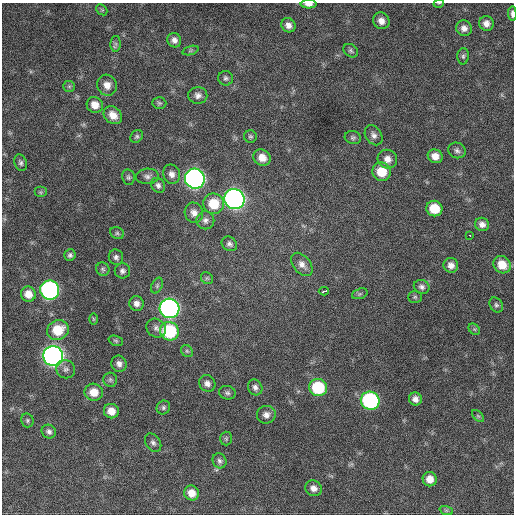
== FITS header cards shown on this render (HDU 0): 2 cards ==
NAXIS1  =                  512 / Axis length
NAXIS2  =                  512 / Axis length

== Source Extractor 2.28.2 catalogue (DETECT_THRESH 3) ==
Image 512 x 512 px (HDU 0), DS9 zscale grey, 1 PNG px = 1 image px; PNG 516 x 516 px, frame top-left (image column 1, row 512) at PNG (2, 3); each listed source drawn as its Kron ellipse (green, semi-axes under 4 px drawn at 4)
Background 810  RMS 23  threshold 67.6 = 3 sigma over >= 5 px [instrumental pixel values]
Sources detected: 94; all 94 listed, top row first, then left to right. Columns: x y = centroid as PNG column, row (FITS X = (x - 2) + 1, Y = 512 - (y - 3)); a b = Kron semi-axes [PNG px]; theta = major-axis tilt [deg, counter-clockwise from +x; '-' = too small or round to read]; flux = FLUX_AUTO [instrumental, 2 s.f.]
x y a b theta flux
439 3 5 3 - 1200
309 4 8 4 -1 7600
102 10 6 4 -43 2000
512 14 7 3 -87 4600
381 21 8 8 - 11000
486 23 7 7 - 9300
288 25 7 6 - 8000
464 28 8 7 - 8000
174 40 7 7 - 6900
116 44 8 5 88 3800
190 51 8 3 19 2400
351 51 8 6 -38 3200
463 56 8 6 88 3400
226 78 7 7 - 4000
107 85 10 9 - 13000
69 86 6 5 - 2500
198 95 9 8 - 7500
159 103 7 5 -2 3000
95 105 8 7 - 15000
113 115 10 8 -41 15000
374 135 11 8 -55 7200
137 136 7 5 44 3000
250 136 6 6 - 2900
353 137 8 6 -12 3700
457 150 9 7 -26 5000
435 156 7 7 - 13000
262 158 9 8 - 15000
387 159 10 9 - 11000
21 163 8 6 -73 4100
381 172 9 9 - 35000
172 174 10 8 -68 8400
147 176 11 7 4 6200
128 177 8 6 -80 3400
195 179 10 10 - 740000
158 185 8 6 -56 5200
40 192 6 5 - 2700
234 199 10 10 - 770000
214 204 10 10 - 40000
434 209 8 7 - 36000
194 213 10 9 - 9600
205 220 9 9 - 6400
482 224 7 6 - 7900
117 233 7 5 -26 3200
470 235 3 2 - 4200
229 244 8 7 - 5000
70 255 6 5 - 3900
116 257 8 7 - 4900
302 264 13 8 -51 9900
451 265 7 7 - 8900
502 265 9 8 - 22000
103 269 7 6 - 3400
122 271 7 7 - 5300
207 278 6 5 - 2500
157 286 8 5 65 3300
422 287 8 6 -22 5400
50 290 10 9 - 400000
324 291 5 3 - 18000
28 294 8 7 - 14000
360 294 8 5 20 3100
415 297 7 5 1 2500
137 304 7 7 - 7800
496 305 8 6 -58 3500
170 308 10 9 - 610000
93 319 6 4 -89 1800
156 328 10 9 - 6900
474 329 6 5 - 2500
58 330 11 9 23 38000
169 331 9 9 - 110000
116 341 7 5 -19 2500
187 351 7 5 -46 3000
53 356 10 9 - 920000
119 364 8 7 - 6800
66 369 9 9 - 5700
110 380 7 7 - 3500
207 383 9 7 -46 7600
255 387 8 7 - 5700
318 388 9 8 - 81000
94 392 9 8 - 20000
227 393 8 6 -17 4200
415 399 6 6 - 7700
370 401 9 9 - 230000
163 407 7 6 - 3800
111 411 7 7 - 15000
266 415 9 9 - 8500
478 416 7 4 -44 2500
27 420 7 6 - 2900
49 432 7 6 - 5000
226 439 7 6 - 2900
153 443 10 7 -56 5400
219 461 8 6 -58 4600
430 479 7 7 - 15000
313 488 9 7 -29 8600
192 493 8 7 - 16000
446 510 7 4 -18 2500
At the frame edge (FLAGS 8, measured only in part): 3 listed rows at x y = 439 3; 309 4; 512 14